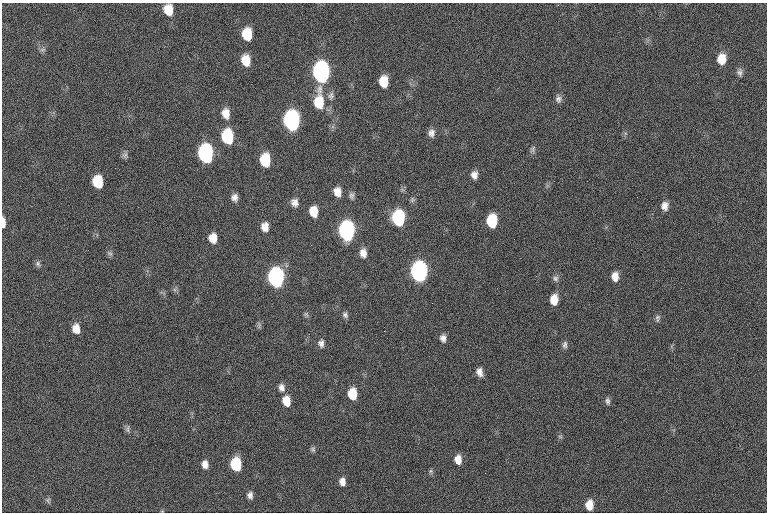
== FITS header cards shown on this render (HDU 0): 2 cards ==
NAXIS1  =                 765  / length of data axis 1
NAXIS2  =                 510  / length of data axis 2

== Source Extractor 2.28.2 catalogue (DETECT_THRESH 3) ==
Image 765 x 510 px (HDU 0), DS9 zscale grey, 1 PNG px = 1 image px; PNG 769 x 514 px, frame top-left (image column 1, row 510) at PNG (2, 3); no overlay
Background 70.6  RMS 14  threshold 43.4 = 3 sigma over >= 5 px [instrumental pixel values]
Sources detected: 66; all 66 listed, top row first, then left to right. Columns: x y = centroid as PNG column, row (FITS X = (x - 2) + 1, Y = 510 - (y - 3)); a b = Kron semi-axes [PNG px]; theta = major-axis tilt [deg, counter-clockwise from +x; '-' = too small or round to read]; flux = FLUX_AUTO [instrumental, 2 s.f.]
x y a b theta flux
168 10 11 9 -80 14000
247 34 11 9 -88 25000
42 50 8 4 19 1800
721 59 11 9 84 13000
246 60 11 9 -80 16000
321 72 12 9 -87 360000
740 72 9 7 -89 3300
384 81 10 7 -88 18000
331 96 10 7 72 3700
558 99 10 9 - 3900
319 101 22 10 88 27000
226 113 11 9 -79 9600
291 121 12 9 -87 330000
431 133 10 8 86 4700
227 136 11 8 -84 63000
533 149 11 5 74 2600
206 154 11 9 -83 240000
125 155 10 7 61 2800
265 160 10 8 -85 39000
474 175 8 7 - 5600
98 182 10 8 -80 33000
337 192 9 7 -81 9000
351 196 9 6 -86 2800
234 197 8 7 - 4900
295 202 9 8 - 5700
665 206 10 8 84 6800
314 211 9 7 -83 16000
398 218 11 8 -89 110000
492 221 10 8 88 46000
3 222 10 4 -88 7200
265 227 9 8 - 8100
346 231 11 8 -88 350000
213 238 9 7 -85 12000
110 253 8 6 -47 2300
363 253 10 7 -83 7000
38 264 8 7 - 2500
419 272 11 8 89 420000
615 276 10 8 -87 8700
276 278 11 8 -86 360000
556 278 8 7 - 3000
554 299 9 7 86 14000
306 314 8 5 -54 1900
345 315 9 6 -50 2900
658 318 11 6 85 2800
259 325 11 3 90 1700
76 328 9 7 -81 9500
384 331 2 2 - 7100
443 338 8 7 - 4600
321 343 10 7 -88 4200
565 345 10 6 85 3200
479 372 10 7 -72 6200
281 387 10 7 -74 5000
352 394 9 7 -86 27000
286 401 10 7 -79 16000
607 401 9 6 -85 2800
127 429 10 5 -86 2600
560 436 6 4 -1 1400
313 449 7 6 - 2000
458 459 9 7 -84 10000
205 464 9 6 -83 6400
236 464 9 7 -83 60000
431 471 6 5 - 1600
342 481 9 7 -86 6300
250 495 8 6 -79 3900
48 500 8 5 72 1800
589 505 9 6 87 16000
At the frame edge (FLAGS 8, measured only in part): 1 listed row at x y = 3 222